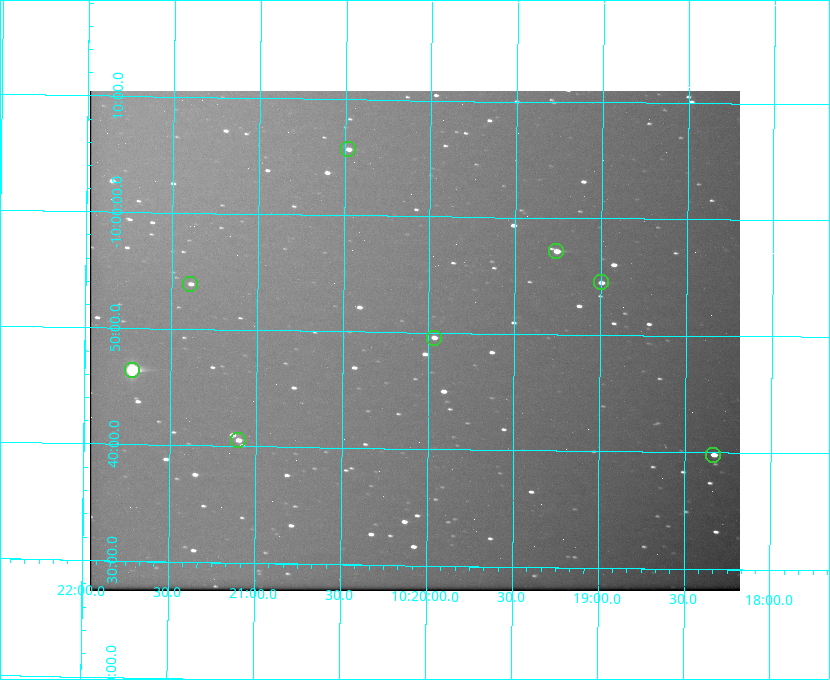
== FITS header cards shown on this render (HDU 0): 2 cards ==
NAXIS1  =                  650 / Width of table row in bytes
NAXIS2  =                  500 / Number of rows in table

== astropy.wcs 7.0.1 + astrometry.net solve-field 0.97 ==
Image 650 x 500 px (HDU 0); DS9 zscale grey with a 90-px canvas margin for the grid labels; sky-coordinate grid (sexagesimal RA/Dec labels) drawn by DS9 from the SOLVED WCS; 8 Tycho-2 reference stars matched to detected sources circled (green)
Header WCS: none
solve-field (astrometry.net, Tycho-2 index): SOLVED blind (the file carries no WCS)
Solved WCS: RA---TAN-SIP/DEC--TAN-SIP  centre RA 10:20:05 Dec -09:49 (155.02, -9.82 deg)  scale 5.16 arcsec/px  FOV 55.9' x 43.0'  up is +179 deg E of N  parity flipped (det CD > 0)
(file carries no celestial WCS; the grid is the blind solution)
Tycho-2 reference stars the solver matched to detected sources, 8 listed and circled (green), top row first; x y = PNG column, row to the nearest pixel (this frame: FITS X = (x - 90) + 1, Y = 500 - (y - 91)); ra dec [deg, ICRS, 3 dp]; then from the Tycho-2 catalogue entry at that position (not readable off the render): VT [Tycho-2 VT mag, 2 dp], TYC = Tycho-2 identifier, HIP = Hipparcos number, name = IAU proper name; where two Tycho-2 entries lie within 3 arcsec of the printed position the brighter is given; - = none
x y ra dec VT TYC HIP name
348 149 155.120 -10.095 10.96 5493-78-1 - -
556 251 154.815 -9.952 9.91 5490-258-1 50532 -
601 282 154.750 -9.908 10.76 5490-212-1 - -
190 284 155.347 -9.899 11.51 5490-199-1 - -
434 338 154.992 -9.826 10.90 5490-153-1 - -
132 370 155.431 -9.774 8.41 5490-124-1 50747 -
238 440 155.275 -9.676 10.79 5490-27-1 - -
713 455 154.583 -9.663 10.90 5490-13-1 - -